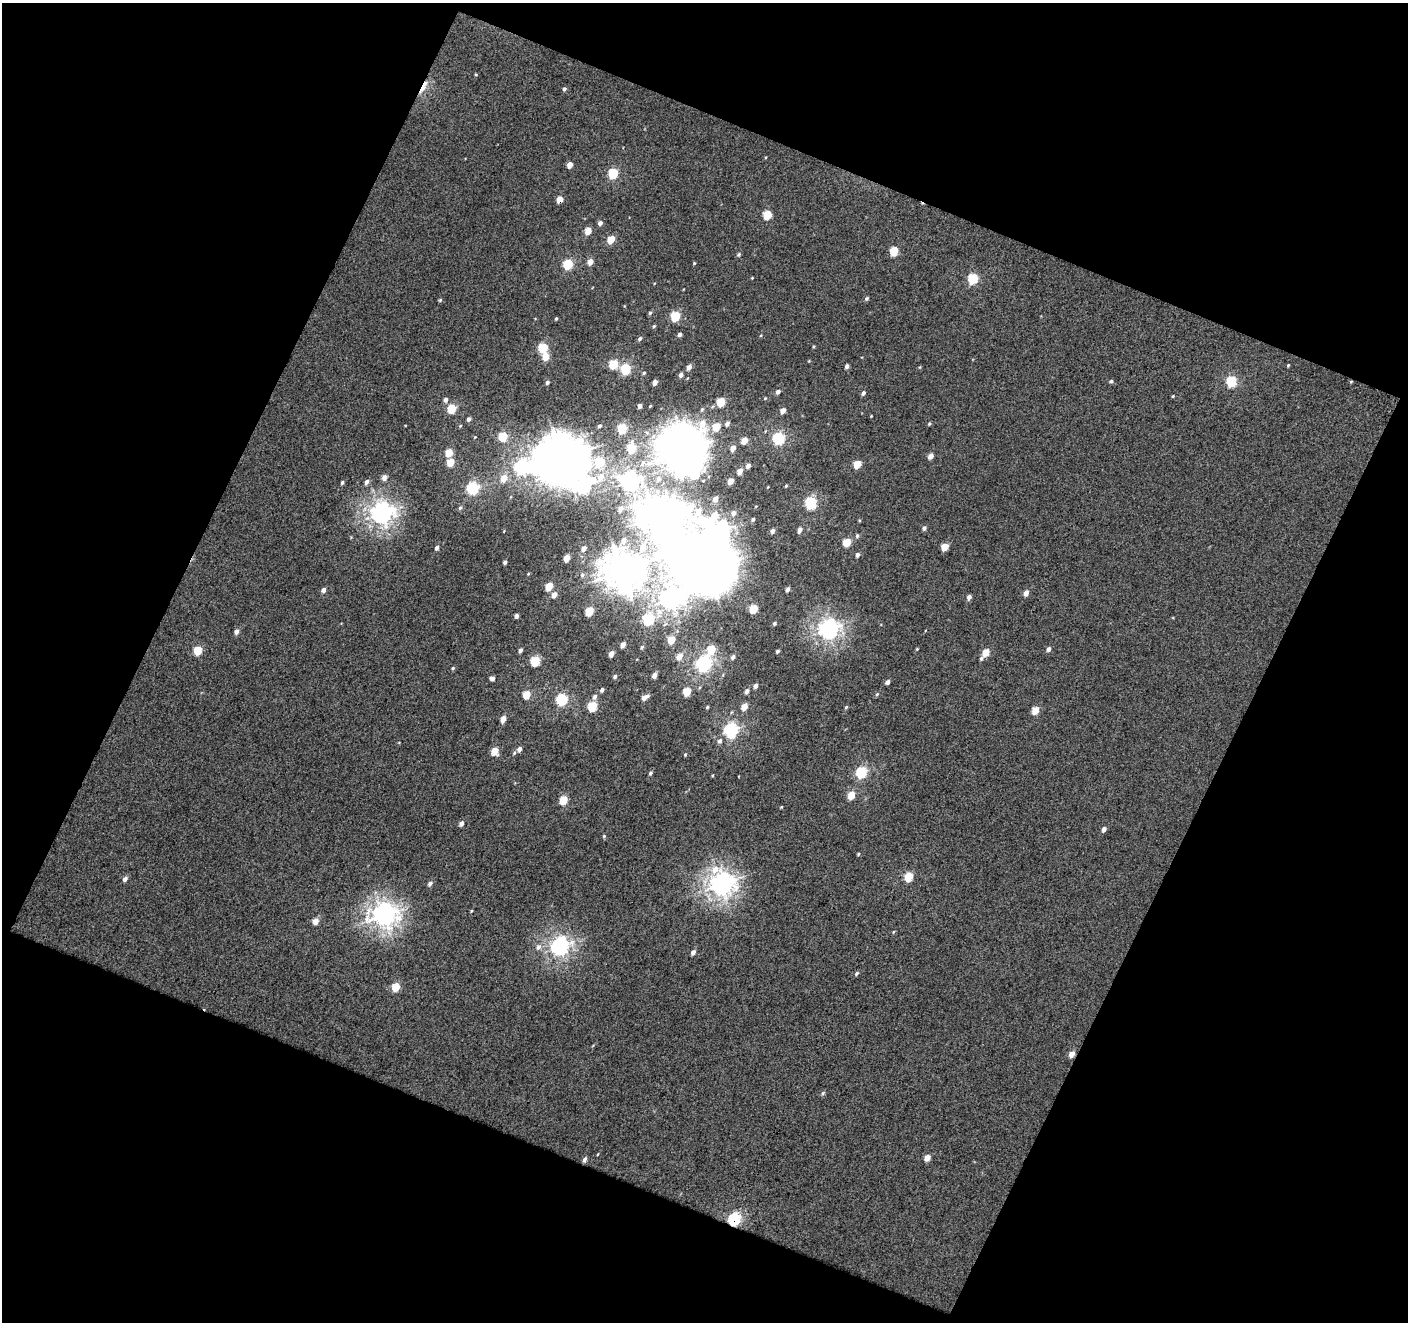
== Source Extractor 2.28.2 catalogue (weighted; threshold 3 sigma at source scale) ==
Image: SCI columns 1-1406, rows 59-1378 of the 1407 x 1433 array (HDU 1 of 3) = the unmasked area's bounding box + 8 px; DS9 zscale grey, full resolution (1 PNG px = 1 image px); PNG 1410 x 1324 px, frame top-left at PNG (2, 3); no overlay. Shown black and unused: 44% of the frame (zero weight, under 3 of 4 exposures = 1% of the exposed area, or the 3 px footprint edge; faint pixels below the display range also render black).
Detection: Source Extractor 2.28.2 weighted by HDU 2 'WHT'. Background 0.0719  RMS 0.36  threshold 1.62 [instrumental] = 3 sigma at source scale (4.5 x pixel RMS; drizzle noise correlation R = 1.50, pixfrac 1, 0.0396/0.0396 arcsec/px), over >= 5 px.
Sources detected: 200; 12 inside a brighter object's white glare — not listed; the other 188 listed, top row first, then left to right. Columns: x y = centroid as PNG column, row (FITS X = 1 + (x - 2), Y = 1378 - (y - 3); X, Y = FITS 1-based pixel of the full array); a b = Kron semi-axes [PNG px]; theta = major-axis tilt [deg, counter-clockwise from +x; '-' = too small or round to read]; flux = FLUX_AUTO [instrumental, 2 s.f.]
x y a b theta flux
423 87 20 5 62 340
564 89 5 4 - 72
570 165 5 4 - 300
613 173 6 5 - 2100
560 199 5 4 - 400
767 215 6 5 - 1300
600 223 5 5 - 110
588 230 5 4 - 470
611 239 5 4 - 760
894 251 6 5 - 1200
739 254 5 5 - 59
590 262 6 5 - 260
694 263 4 3 - 32
568 264 6 5 - 1800
752 278 3 2 - 24
973 279 6 5 - 2100
867 298 5 4 - 62
440 300 5 4 - 43
650 313 5 5 - 53
675 316 6 5 - 1800
556 319 4 3 - 37
654 326 4 4 - 44
679 334 5 4 - 96
639 339 5 4 - 73
814 346 4 3 - 34
543 348 6 5 - 1800
545 357 6 5 - 540
613 364 6 5 - 1400
1288 365 4 3 - 34
847 366 4 4 - 94
689 367 6 5 - 150
625 369 6 5 - 2100
644 373 4 3 - 45
681 375 5 4 - 140
1111 381 5 4 - 59
1231 381 6 5 - 2400
1351 381 5 3 - 31
547 382 4 4 - 78
655 382 4 4 - 200
778 392 5 4 - 110
863 393 5 4 - 85
1173 396 4 3 - 31
446 400 5 5 - 130
721 402 6 5 - 1200
640 406 4 4 - 140
650 406 4 3 - 31
451 409 5 5 - 1300
702 409 7 4 62 61
783 411 5 4 - 230
469 419 5 5 - 92
929 423 5 4 - 45
727 424 6 5 - 120
599 426 5 4 - 58
716 427 6 5 - 760
622 428 6 5 - 2000
503 436 6 5 - 1500
778 438 6 5 - 4000
744 440 5 4 - 490
631 448 6 5 - 1500
733 448 6 5 - 230
683 451 14 7 30 48000
449 452 5 4 - 680
930 456 5 4 - 220
563 458 16 14 -19 100000
599 461 6 5 - 1900
450 462 5 4 - 720
643 462 8 6 73 130
857 464 5 4 - 740
748 466 6 5 - 140
521 467 14 9 24 6600
740 471 5 4 - 340
384 477 5 5 - 200
601 477 8 7 - 290
504 478 7 6 - 430
658 479 8 7 - 160
629 481 7 7 - 13000
730 481 5 4 - 330
342 482 4 4 - 64
367 482 6 5 - 120
583 486 12 12 - 7100
786 486 4 3 - 38
472 488 6 6 - 3600
715 499 6 5 - 240
810 503 6 5 - 3700
460 508 6 4 71 69
620 509 4 3 - 110
673 512 20 15 -26 21000
381 513 8 8 - 19000
734 513 6 5 - 140
753 519 4 4 - 71
924 528 5 4 - 91
800 530 6 4 69 130
772 531 5 4 - 120
857 536 6 4 75 63
623 540 6 4 73 140
847 542 5 5 - 920
642 547 9 7 64 360
945 547 5 4 - 630
437 548 4 4 - 110
584 548 4 4 - 160
857 555 5 4 - 100
566 558 5 4 - 460
505 562 4 3 - 82
707 570 9 7 61 73000
622 571 18 13 4 57000
582 575 5 5 - 59
549 586 5 4 - 750
323 590 5 4 - 150
787 590 4 4 - 110
1026 593 5 4 - 210
554 595 5 5 - 230
969 597 5 4 - 130
670 598 26 13 41 21000
753 609 5 5 - 1000
589 611 5 5 - 1000
516 616 4 3 - 120
648 619 6 5 - 3000
774 624 5 4 - 56
828 629 8 7 - 15000
236 632 5 5 - 160
671 640 5 5 - 710
623 645 5 4 - 230
642 647 6 5 - 56
917 649 3 3 - 30
1048 649 6 4 65 120
198 650 5 5 - 1000
520 650 5 4 - 78
711 650 7 5 64 960
777 651 4 3 - 62
986 652 6 4 58 590
611 654 5 4 - 270
679 656 6 5 - 380
733 657 6 4 52 120
981 658 6 5 - 64
535 661 6 5 - 1800
703 664 7 6 - 8500
453 668 4 4 - 42
654 675 5 4 - 200
615 677 5 4 - 79
492 678 6 4 -15 110
887 682 5 4 - 120
755 686 5 4 - 150
602 690 5 4 - 100
747 691 6 5 - 130
687 692 5 5 - 840
877 694 6 4 45 51
526 695 5 4 - 930
595 697 7 5 65 130
645 697 8 4 27 210
562 699 6 5 - 3200
592 706 6 5 - 1500
707 707 5 4 - 42
744 707 5 4 - 430
846 707 5 3 - 39
1035 710 5 4 - 600
503 719 5 4 - 390
730 730 7 6 - 6400
720 741 7 6 - 94
519 749 6 5 - 170
494 751 5 5 - 710
685 755 4 4 - 38
861 772 6 5 - 3100
650 773 5 4 - 67
851 795 5 4 - 660
563 800 5 5 - 1100
461 824 5 4 - 130
1104 829 5 4 - 130
604 836 5 4 - 40
858 854 4 3 - 37
908 877 6 5 - 1200
125 879 6 5 - 130
430 884 6 5 - 100
721 884 9 9 - 22000
471 911 4 3 - 30
384 915 9 8 - 23000
315 921 5 4 - 380
893 932 5 3 - 30
560 946 7 6 - 12000
538 947 9 6 56 150
693 952 5 4 - 130
857 973 6 4 56 58
396 987 5 5 - 930
1072 1054 5 4 - 290
823 1093 6 4 49 54
598 1154 4 2 - 22
927 1158 5 4 - 390
584 1159 5 4 - 98
734 1219 6 5 - 4300
Overlapping masked pixels (flux is a lower limit): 5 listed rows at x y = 423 87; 560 199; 1351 381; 1072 1054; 734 1219